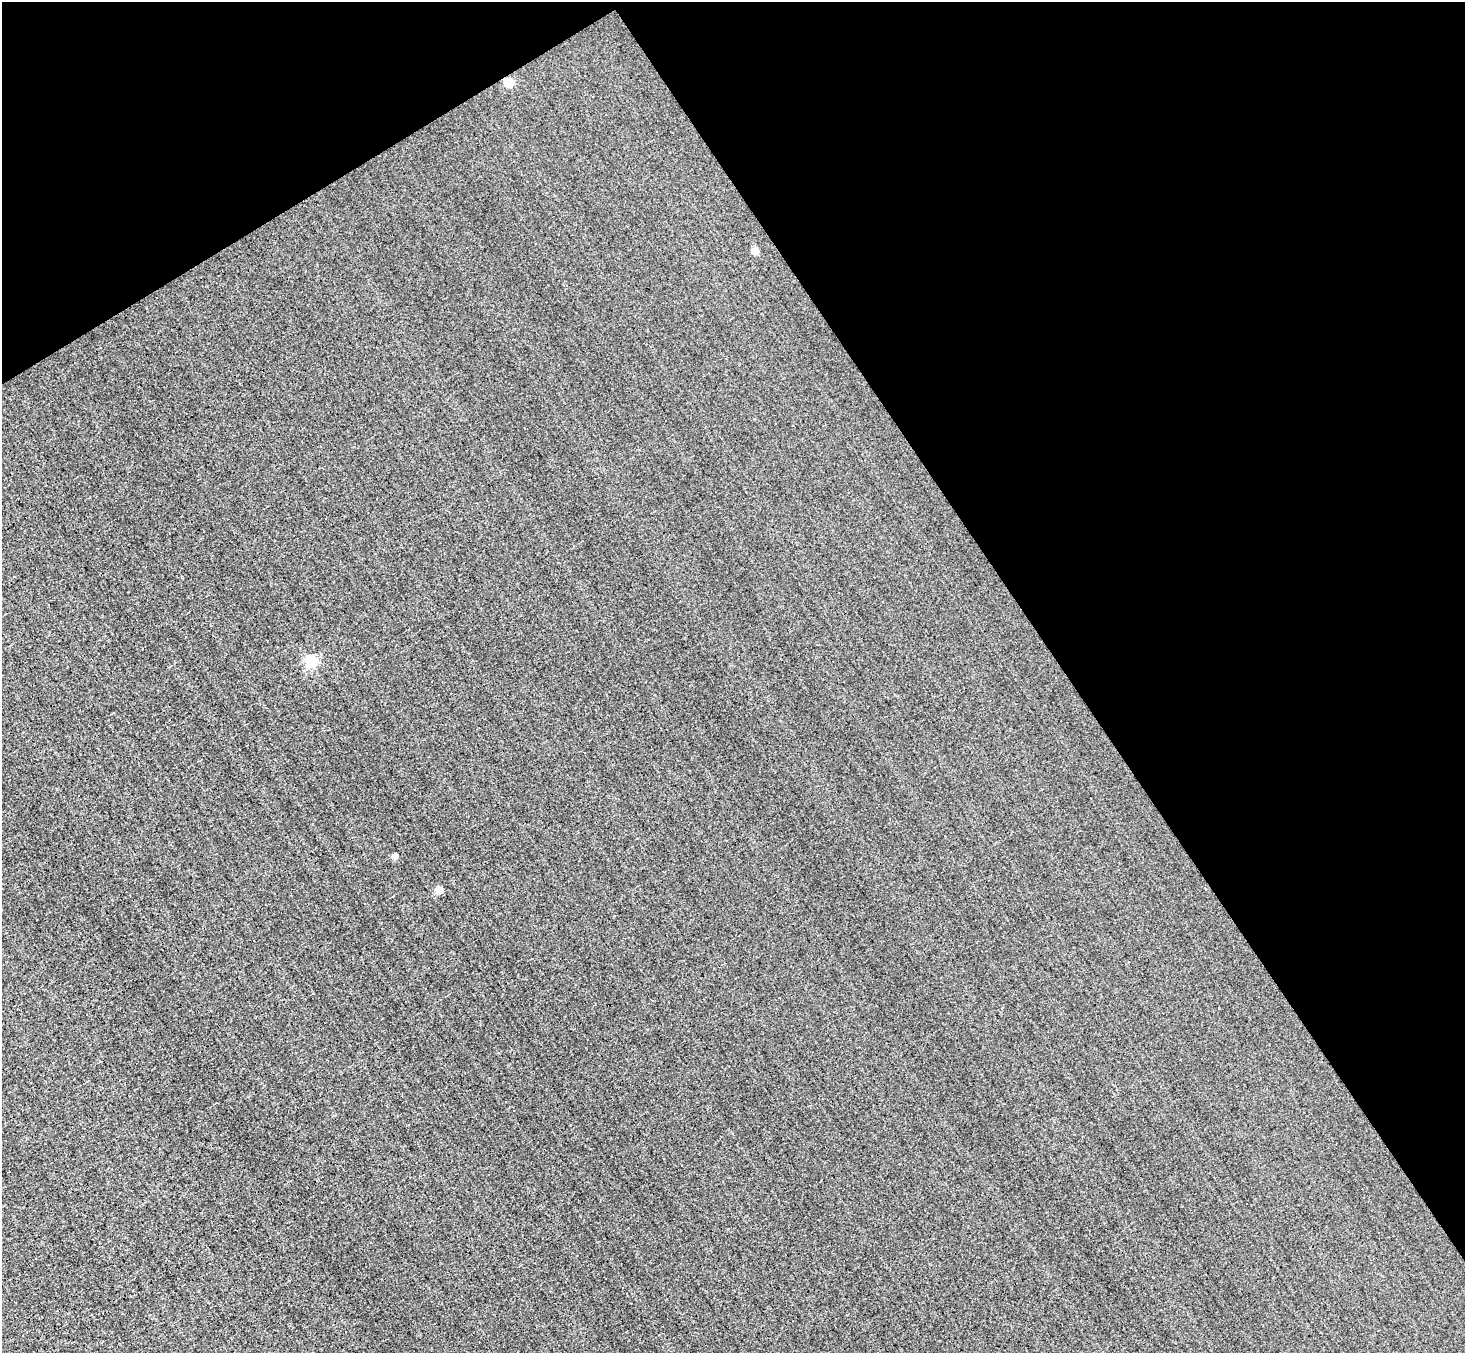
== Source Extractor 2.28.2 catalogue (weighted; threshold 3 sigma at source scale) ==
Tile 3 of 4 x 4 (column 3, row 1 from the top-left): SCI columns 2926-4388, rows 4338-5688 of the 5850 x 5835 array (HDU 1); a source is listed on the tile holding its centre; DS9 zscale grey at full resolution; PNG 1467 x 1355 px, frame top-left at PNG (2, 2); no overlay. Shown black and unused: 33% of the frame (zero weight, under 3 of 5 exposures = <1% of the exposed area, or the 3 px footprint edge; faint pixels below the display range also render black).
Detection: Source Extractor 2.28.2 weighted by HDU 2 'WHT'; one run over the whole footprint, this tile lists its part. Background 0.00504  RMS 0.044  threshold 0.198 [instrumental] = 3 sigma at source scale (4.5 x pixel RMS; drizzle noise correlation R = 1.50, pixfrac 1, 0.05/0.05 arcsec/px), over >= 5 px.
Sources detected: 14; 4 cosmic-ray / hot-pixel residue — not listed; the other 10 listed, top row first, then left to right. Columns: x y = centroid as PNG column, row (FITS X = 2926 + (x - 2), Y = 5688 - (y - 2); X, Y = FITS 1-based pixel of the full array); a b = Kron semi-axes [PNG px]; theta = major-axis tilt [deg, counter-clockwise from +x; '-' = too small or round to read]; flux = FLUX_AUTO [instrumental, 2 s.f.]
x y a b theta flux
508 82 5 5 - 230
466 248 3 2 - 4.8
755 251 4 4 - 70
311 661 5 5 - 640
726 840 3 3 - 8.6
395 855 4 4 - 35
439 890 5 4 - 110
514 1111 3 2 - 5.4
682 1165 2 2 - 3.6
1339 1275 3 2 - 2.8
Overlapping masked pixels (flux is a lower limit): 1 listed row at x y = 508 82